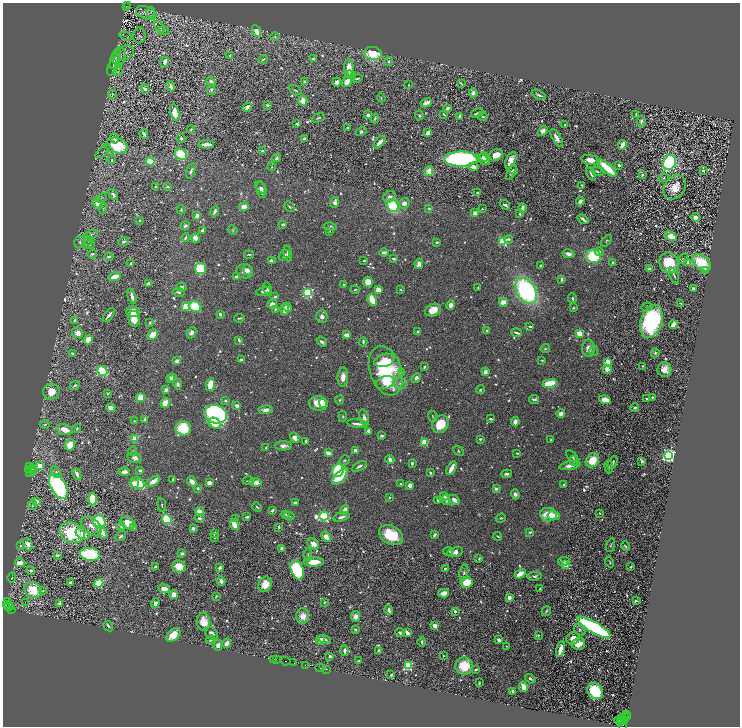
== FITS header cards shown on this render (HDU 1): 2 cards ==
NAXIS1  =                 1475
NAXIS2  =                 1448

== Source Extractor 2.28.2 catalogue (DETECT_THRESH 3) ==
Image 1475 x 1448 px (HDU 1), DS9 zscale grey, zoomed out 1/2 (1 PNG px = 2 x 2 image px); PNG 742 x 728 px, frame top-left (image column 2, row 1447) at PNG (3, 3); each listed source drawn as its Kron ellipse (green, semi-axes under 4 px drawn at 4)
Background 1.55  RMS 0.023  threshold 0.0694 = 3 sigma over >= 5 px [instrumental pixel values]
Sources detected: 1024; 66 cannot appear on this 1/2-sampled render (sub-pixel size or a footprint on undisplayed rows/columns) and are neither listed nor drawn; of the other 958, the 500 brightest by FLUX_AUTO listed and drawn (458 fainter detections omitted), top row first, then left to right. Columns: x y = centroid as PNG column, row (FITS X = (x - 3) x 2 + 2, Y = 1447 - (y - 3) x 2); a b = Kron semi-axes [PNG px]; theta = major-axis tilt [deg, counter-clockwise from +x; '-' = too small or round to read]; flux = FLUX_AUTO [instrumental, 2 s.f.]
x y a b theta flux
126 6 3 1 - 240
128 6 2 1 - 140
151 12 5 3 - 8.4
146 13 10 6 -21 17
159 27 7 2 -54 5.2
164 31 5 3 - 5.6
257 31 6 4 -63 40
139 35 8 6 83 12
126 36 6 2 -23 5.9
275 37 4 4 - 7.1
125 52 9 7 18 23
373 53 9 6 -10 150
230 55 3 2 - 5.7
120 57 9 6 71 24
115 58 11 4 70 13
263 59 5 3 - 5.2
313 59 3 2 - 9.1
165 62 5 3 - 33
389 62 5 3 - 9.1
114 66 11 5 63 24
349 68 9 4 -89 72
118 71 5 3 - 5.5
351 75 5 4 - 8.6
357 78 6 3 14 7.5
304 81 3 2 - 7.4
347 81 6 4 55 51
211 82 5 4 - 18
337 82 4 3 - 21
461 83 4 2 - 6.8
409 85 2 2 - 6.7
171 86 5 2 - 20
145 89 5 4 - 12
211 90 5 4 - 7.3
295 90 7 3 -28 6.7
473 93 4 3 - 13
112 94 4 4 - 5.3
539 95 7 2 -29 12
381 98 4 2 - 5.7
303 101 5 4 - 52
426 103 6 3 25 58
268 105 4 3 - 7.8
247 107 5 3 - 28
447 108 4 3 - 19
175 113 8 4 -76 65
477 113 6 2 22 16
444 114 4 2 - 9
636 114 3 2 - 6.9
368 115 3 2 - 31
419 115 5 3 - 7.3
460 116 3 3 - 20
483 116 5 2 - 6
318 118 7 2 19 5.4
375 119 5 3 - 11
641 122 6 3 84 13
297 124 4 3 - 12
565 125 2 2 - 6.1
348 127 2 2 - 26
191 129 4 3 - 5.9
543 131 5 4 - 16
361 132 5 4 - 10
428 133 3 2 - 38
144 134 4 2 - 13
115 138 5 4 - 13
181 138 4 3 - 8.1
304 138 3 2 - 13
557 138 10 4 -59 27
379 142 7 3 49 37
206 144 8 3 1 42
622 145 5 3 - 50
117 146 11 7 -17 180
103 151 9 3 40 6.7
262 151 3 3 - 14
181 154 6 5 - 150
496 155 7 5 28 54
483 157 5 4 - 20
276 158 4 3 - 9.1
461 159 17 7 0 1100
112 160 4 4 - 6.7
484 160 7 4 -34 39
511 160 9 5 63 42
590 160 9 5 -11 52
150 161 4 3 - 83
669 163 8 6 65 690
619 165 3 2 - 8.5
272 167 4 3 - 5.8
474 167 5 4 - 24
607 168 12 3 -42 250
513 170 5 4 - 6.6
191 171 8 3 76 13
429 171 5 4 - 41
597 171 6 2 -25 8.5
703 171 3 3 - 8
511 172 8 4 69 13
591 174 7 2 -66 20
642 175 3 3 - 10
664 178 5 4 - 7
581 185 3 2 - 6.5
156 187 2 2 - 21
168 187 3 2 - 7.4
675 187 13 10 53 77
261 188 7 4 -44 15
261 190 8 3 -80 20
477 193 4 2 - 6.6
113 195 6 4 -54 16
389 197 6 5 - 21
101 198 6 3 23 5.4
580 201 4 3 - 18
335 202 5 4 - 25
98 203 5 4 - 42
404 203 5 5 - 23
505 205 5 2 - 13
393 206 7 5 -54 380
244 207 5 3 - 41
289 207 6 3 -47 7.1
429 208 3 3 - 6.5
522 208 4 2 - 24
103 209 6 4 83 7.3
482 209 2 2 - 5.5
181 210 4 3 - 6.9
215 211 5 2 - 11
475 213 2 2 - 56
519 214 3 2 - 5.2
197 215 3 3 - 32
695 217 4 4 - 19
583 219 6 2 -37 17
140 220 2 2 - 6.6
283 224 4 3 - 12
185 226 5 3 - 14
330 227 6 4 -7 16
202 230 3 2 - 21
233 230 5 4 - 7
330 231 4 3 - 5.3
91 234 6 4 19 9.8
671 236 6 4 -27 78
186 238 4 2 - 8.2
195 238 5 4 - 58
509 239 4 2 - 8
88 241 5 3 - 7.6
503 241 3 3 - 330
607 241 7 4 46 6.1
80 242 6 5 - 11
124 242 5 3 - 8.8
437 242 3 2 - 8.4
89 245 6 3 8 16
599 252 4 4 - 15
288 253 8 3 -82 14
384 253 4 3 - 16
92 254 5 3 - 9.8
568 254 6 4 -12 23
249 255 5 2 - 5.1
284 255 6 3 38 8.8
109 256 4 3 - 12
593 256 7 6 - 250
394 259 3 2 - 8.4
683 259 5 3 - 5.2
272 260 4 3 - 16
364 260 3 2 - 5.7
688 262 4 3 - 15
612 263 3 2 - 10
669 263 11 9 -54 160
702 263 11 6 -40 160
131 264 3 2 - 16
419 264 5 3 - 34
540 266 2 2 - 5.4
649 268 4 3 - 12
200 269 5 5 - 380
248 270 6 4 -53 12
706 270 4 3 - 16
245 271 8 7 - 28
674 276 8 3 -66 9.5
115 277 6 4 16 42
236 277 3 3 - 14
562 279 4 3 - 11
368 282 5 5 - 50
148 284 4 3 - 23
344 284 3 2 - 6.4
181 287 5 4 - 12
478 287 2 2 - 6
693 288 2 2 - 17
267 289 6 3 -76 12
355 290 4 3 - 5.3
378 290 4 3 - 40
401 290 3 2 - 5.4
263 291 7 4 14 14
526 291 14 9 -58 780
178 292 6 3 -12 8.9
308 292 3 3 - 690
132 297 8 3 -74 21
275 297 3 2 - 9.1
573 298 5 3 - 6.7
372 300 6 4 -68 120
503 302 4 4 - 53
681 303 2 2 - 5.6
272 304 5 3 - 29
450 305 5 3 - 27
186 306 3 3 - 210
195 307 6 5 - 130
287 307 4 3 - 20
647 307 6 3 6 7.5
573 308 3 3 - 6.2
275 309 2 2 - 6.7
285 309 5 3 - 34
433 310 8 6 25 59
133 312 6 5 - 60
220 314 3 2 - 14
109 315 8 2 51 15
322 317 6 5 - 17
239 318 5 2 - 5.8
134 319 8 6 -79 74
74 320 3 2 - 5.9
651 321 17 11 73 680
150 322 4 4 - 5.6
673 324 4 3 - 40
530 326 3 2 - 5.9
487 331 3 2 - 5.8
418 332 3 3 - 11
78 333 6 5 - 40
191 333 6 4 60 18
517 333 5 2 - 16
579 333 4 3 - 70
153 335 6 4 47 60
346 335 3 3 - 45
88 340 5 3 - 71
239 340 4 2 - 11
322 342 6 3 -38 13
363 342 4 2 - 9
588 348 8 6 -90 28
545 349 4 4 - 5.7
594 351 5 3 - 5.3
72 353 4 2 - 5.3
655 353 4 3 - 6.9
241 360 3 2 - 22
384 360 10 6 16 43
542 360 3 2 - 5.8
177 361 3 3 - 36
608 362 3 3 - 240
643 366 2 2 - 7.2
424 367 4 2 - 7.5
607 369 4 4 - 41
664 369 7 7 - 51
102 371 5 4 - 290
386 371 25 16 -71 440
485 372 3 3 - 30
401 373 3 3 - 8.3
343 377 9 5 87 39
173 378 3 3 - 26
416 378 5 4 - 19
170 379 3 3 - 34
385 382 9 6 15 35
400 383 7 6 - 19
550 383 7 4 9 160
178 384 5 3 - 9.7
75 385 5 2 - 7.6
210 385 6 3 77 99
166 390 2 2 - 60
480 390 4 3 - 5.8
51 392 8 8 - 75
107 393 3 2 - 6.1
652 397 3 2 - 5.5
141 398 4 4 - 69
534 399 5 2 - 12
646 399 3 3 - 6.4
225 400 3 3 - 9
340 400 5 3 - 5.3
605 400 6 4 -17 74
165 403 5 4 - 78
318 403 9 7 -2 77
323 403 5 4 - 18
237 406 3 3 - 29
111 408 5 4 - 22
635 408 4 3 - 9.3
265 410 7 3 4 26
561 413 4 4 - 20
215 414 11 9 -14 1300
343 416 5 3 - 5.9
433 416 6 3 -67 5.1
364 418 9 4 -74 19
145 419 4 3 - 10
491 419 3 2 - 12
134 421 3 2 - 5.2
515 422 4 3 - 32
215 423 7 5 -32 98
45 424 4 3 - 7.4
357 424 10 2 -8 21
440 424 9 7 55 100
183 428 8 7 - 190
77 429 5 3 - 5.5
64 430 8 5 -14 48
368 431 4 3 - 14
382 436 3 2 - 13
295 438 5 3 - 47
135 439 3 3 - 77
480 439 3 3 - 7.8
551 440 2 2 - 5.2
306 441 3 2 - 9.7
424 442 3 3 - 280
70 445 6 5 - 81
283 446 8 4 -2 26
266 447 4 2 - 6
355 450 4 3 - 15
132 451 4 3 - 5.6
458 451 6 3 -43 5.8
328 453 3 3 - 45
517 453 4 2 - 5.1
668 455 3 3 - 1500
572 457 7 2 -46 6.5
135 458 7 5 -15 22
390 459 5 3 - 18
344 460 5 4 - 7.4
592 460 7 6 - 95
574 461 5 3 - 9
642 461 3 3 - 9.9
412 463 3 2 - 13
613 463 7 3 64 14
570 465 10 3 11 33
30 466 4 2 - 390
40 466 3 3 - 92
359 466 8 3 29 14
609 466 7 3 -88 6.7
451 468 7 3 60 64
29 469 2 2 - 230
33 469 2 1 - 120
140 470 3 3 - 9.9
338 470 6 5 - 410
31 471 6 3 69 1200
33 472 2 1 - 480
56 472 6 4 -60 11
124 472 6 3 -1 25
430 473 3 2 - 8.6
77 474 6 3 -63 20
507 474 5 3 - 17
340 476 11 5 48 180
173 479 3 2 - 7.2
153 481 8 3 32 48
192 481 5 3 - 28
249 481 6 3 1 6.7
255 482 6 3 -5 50
134 483 3 2 - 59
138 483 7 5 -23 310
209 483 4 3 - 30
400 484 3 2 - 5.5
564 484 4 3 - 6.1
410 485 4 3 - 30
58 486 14 7 -60 840
198 488 4 3 - 6.6
496 489 2 2 - 22
515 494 5 4 - 16
444 496 4 3 - 15
389 497 2 2 - 5.7
92 499 6 3 -89 210
446 500 5 3 - 12
454 500 6 4 -43 26
36 501 3 3 - 33
438 501 3 2 - 13
295 502 3 2 - 18
33 505 5 3 - 5.3
162 505 7 2 -80 6.2
257 507 5 2 - 6.6
272 510 4 2 - 13
345 510 5 3 - 37
199 511 4 3 - 36
600 513 2 2 - 6.4
286 514 4 3 - 6.1
548 515 8 7 - 99
289 516 5 3 - 5.7
324 516 5 3 - 830
554 516 6 4 -8 37
247 517 3 2 - 9.5
341 517 8 3 17 21
199 518 5 3 - 9.7
501 518 5 3 - 6
167 519 5 4 - 200
235 519 4 3 - 5.2
99 522 6 6 - 250
128 523 7 5 -27 68
234 524 6 3 -63 73
91 526 12 7 -41 30
121 527 4 3 - 7.7
279 527 3 2 - 6.1
133 528 3 2 - 7.4
193 528 2 2 - 19
102 532 7 4 -57 37
530 532 4 2 - 6
72 533 13 10 -21 240
214 533 4 2 - 7.7
83 534 7 5 -31 40
391 535 13 9 -28 160
434 535 3 2 - 14
121 536 6 3 36 9.6
498 536 4 2 - 5.1
215 537 2 2 - 6.6
326 537 6 4 -44 45
28 544 6 4 -67 32
313 544 6 4 -43 36
610 545 7 3 71 7.8
20 546 4 3 - 6
625 546 5 3 - 9.9
282 549 3 3 - 31
448 551 5 4 - 7.5
455 552 8 5 14 27
182 553 4 3 - 9.4
90 554 10 6 -7 380
57 555 3 2 - 11
308 555 6 3 -84 6.4
479 558 4 3 - 5.3
564 561 6 4 10 11
314 562 10 4 2 80
610 562 5 3 - 5.3
20 563 5 4 - 35
565 565 3 3 - 61
179 566 6 6 - 68
155 567 3 3 - 12
220 567 4 3 - 13
631 567 3 2 - 6.3
445 568 2 2 - 6.6
297 570 10 6 -69 460
31 571 4 3 - 17
464 573 8 3 80 11
520 574 6 3 31 78
534 576 7 3 8 10
12 577 5 3 - 6.8
221 581 5 4 - 21
466 582 6 5 - 86
70 583 3 3 - 20
99 583 4 4 - 150
265 584 8 6 67 62
164 589 5 4 - 44
540 589 3 2 - 7.5
33 590 9 7 -27 160
43 590 4 2 - 6.7
444 593 5 4 - 33
174 595 4 4 - 50
216 596 3 2 - 5.1
509 597 3 3 - 27
636 601 3 2 - 6.8
8 602 2 2 - 170
25 602 2 1 - 23
325 602 3 3 - 5.2
59 603 4 3 - 12
155 603 5 4 - 17
6 604 2 2 - 470
8 604 3 2 - 410
9 607 5 3 - 1600
12 609 2 2 - 86
389 610 5 3 - 16
455 611 3 2 - 12
546 611 5 3 - 5.9
303 616 8 6 89 44
356 617 5 4 - 22
203 622 8 6 -80 72
108 626 5 2 - 11
435 626 3 3 - 49
594 627 19 5 -31 1100
355 629 3 3 - 10
580 630 7 5 -46 8.6
400 632 4 4 - 8.4
212 633 7 5 -45 20
407 633 3 2 - 37
173 635 8 5 45 73
538 635 3 3 - 6.1
573 638 7 6 - 46
325 639 6 4 -15 8.7
211 640 5 3 - 9.6
321 640 5 3 - 26
499 640 3 2 - 26
422 642 5 3 - 11
227 643 5 3 - 31
578 644 7 5 10 51
218 645 5 4 - 21
506 646 2 2 - 5.5
561 649 8 3 74 65
345 650 5 3 - 15
379 651 3 3 - 18
443 655 2 2 - 5.6
330 656 2 2 - 15
274 659 2 1 - 120
277 660 3 1 - 180
285 661 5 1 - 330
359 661 2 2 - 7.1
294 663 4 1 - 450
305 665 2 1 - 74
408 666 3 3 - 410
464 666 9 8 - 110
320 668 4 1 - 200
326 669 2 1 - 190
475 670 3 2 - 6.7
391 675 3 2 - 8.6
530 679 5 3 - 10
479 683 3 2 - 7.1
523 687 5 3 - 62
513 691 4 2 - 15
595 691 9 7 -53 280
626 714 3 1 - 260
625 717 3 2 - 390
627 717 2 1 - 130
619 720 5 3 - 940
623 720 5 2 - 790
625 720 2 1 - 91
621 722 2 2 - 120
623 725 2 1 - 65
At the frame edge (FLAGS 8, measured only in part): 1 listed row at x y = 623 725
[458 fainter detections neither listed nor drawn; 66 sub-pixel or undisplayed-footprint detections neither listed nor drawn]